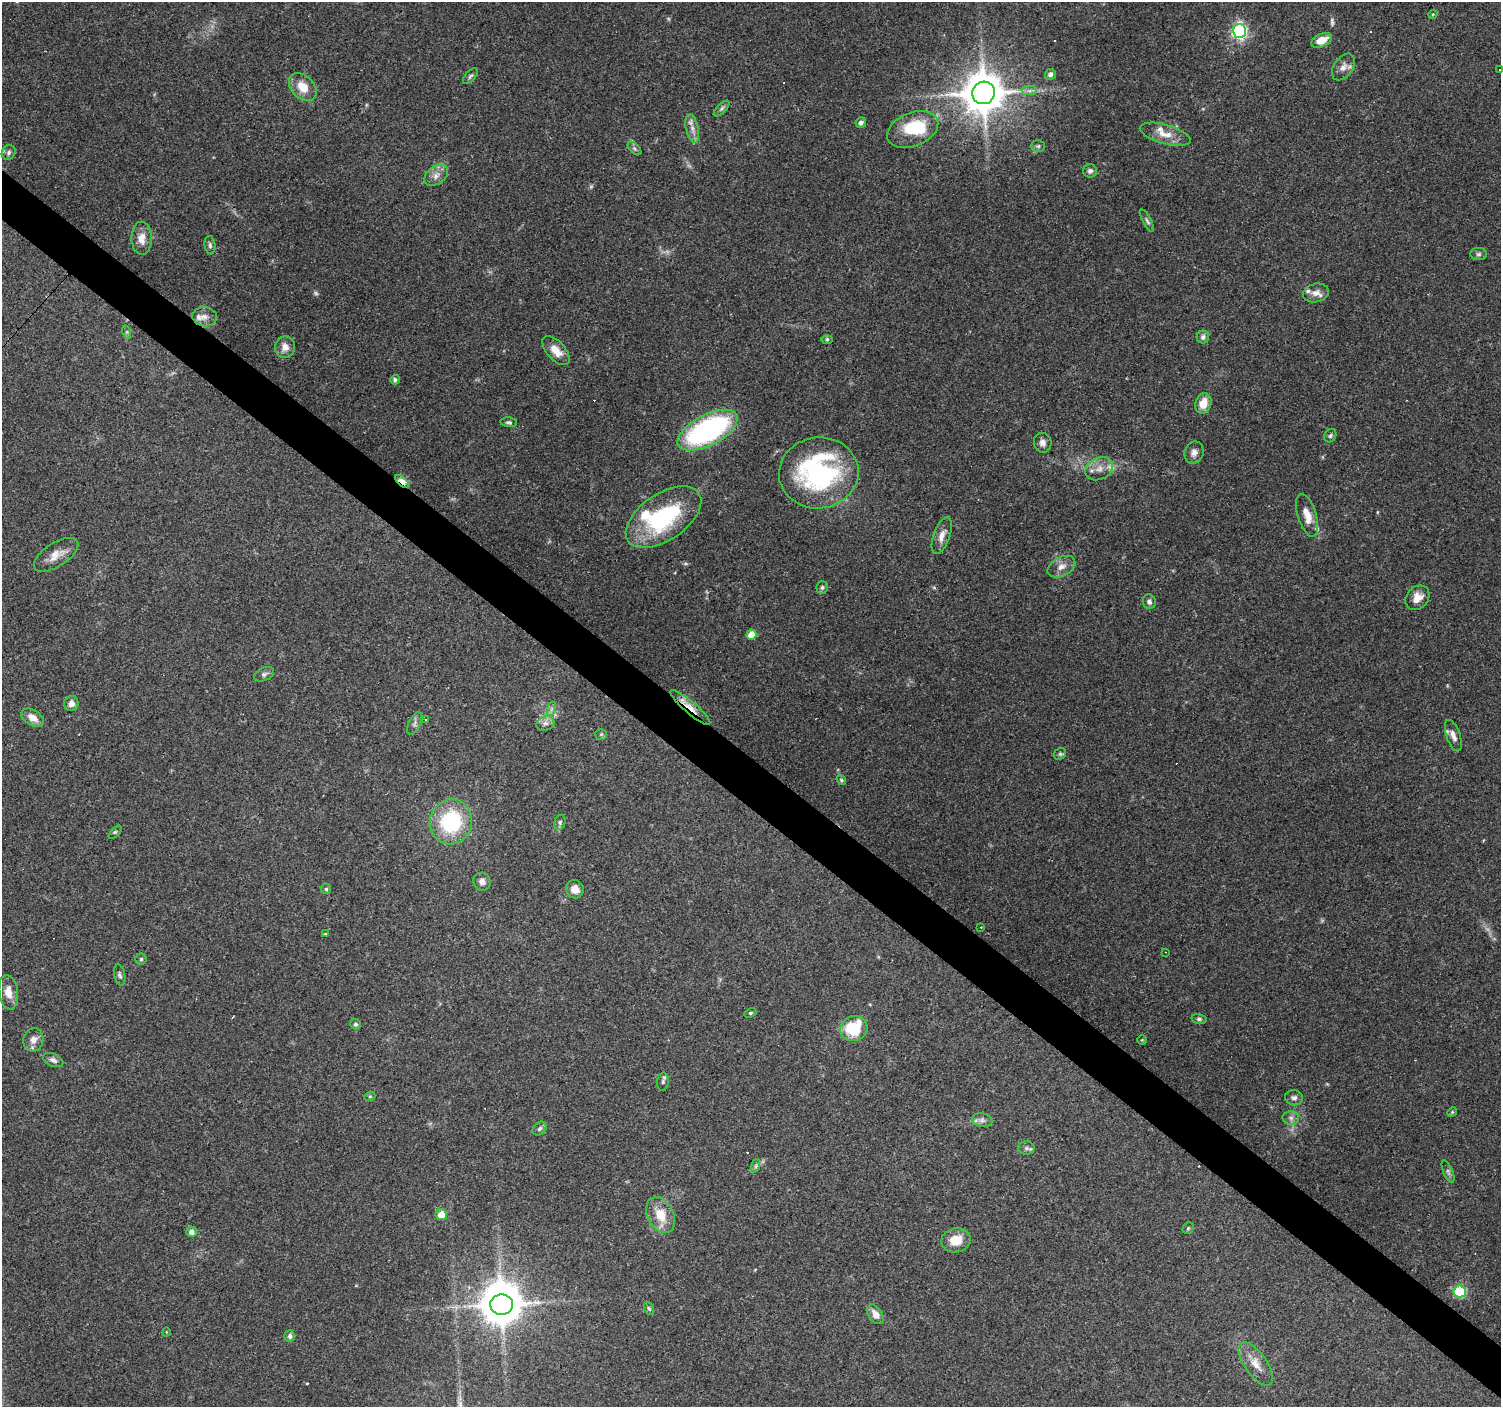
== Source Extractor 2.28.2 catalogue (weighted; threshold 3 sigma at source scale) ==
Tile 6 of 4 x 4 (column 2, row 2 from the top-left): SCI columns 1500-2998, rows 2978-4382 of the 6000 x 6021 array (HDU 1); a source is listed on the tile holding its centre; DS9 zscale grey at full resolution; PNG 1503 x 1409 px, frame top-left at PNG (2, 2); each listed source drawn as its Kron ellipse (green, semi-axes under 4 px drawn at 4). Shown black and unused: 4% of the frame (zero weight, under 3 of 4 exposures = <1% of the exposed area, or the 3 px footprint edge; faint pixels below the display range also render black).
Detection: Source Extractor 2.28.2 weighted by HDU 2 'WHT'; one run over the whole footprint, this tile lists its part. Background 0.0861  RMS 0.0052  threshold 0.0234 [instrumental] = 3 sigma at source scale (4.5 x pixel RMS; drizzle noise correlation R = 1.50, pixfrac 1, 0.0396/0.0396 arcsec/px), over >= 5 px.
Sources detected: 125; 3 too faint to see at this stretch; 2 inside a brighter object's white glare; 10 cosmic-ray / hot-pixel residue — neither listed nor drawn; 7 inside a brighter listed object's ellipse — not listed separately; the other 103 listed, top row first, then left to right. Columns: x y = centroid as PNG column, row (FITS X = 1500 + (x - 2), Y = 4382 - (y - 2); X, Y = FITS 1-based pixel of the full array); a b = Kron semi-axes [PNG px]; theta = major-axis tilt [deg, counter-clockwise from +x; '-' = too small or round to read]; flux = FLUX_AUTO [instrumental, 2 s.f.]
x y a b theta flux
1433 14 4 3 - 0.45
1239 31 7 6 - 110
1321 40 11 6 24 6.4
1343 67 15 9 55 3.7
1500 69 3 2 - 0.47
1050 74 5 5 - 2
470 76 10 5 48 1.2
303 87 16 11 -46 8.8
1029 91 7 4 0 1.5
984 93 11 11 - 1800
722 108 10 4 45 1.2
861 122 5 5 - 2.1
692 129 14 6 -77 3.4
913 129 27 17 22 26
1165 134 26 9 -16 6.9
1038 146 7 6 - 1.1
634 148 8 5 -45 1.1
9 152 7 6 - 1.5
1090 171 7 6 - 1.8
436 175 13 8 36 3.8
1147 221 12 4 -61 1.3
142 238 16 10 -88 5.6
210 245 9 5 -82 1.3
1479 254 8 6 1 1.4
1316 293 13 9 15 3.5
205 317 12 9 -7 3.6
127 332 6 4 -72 0.81
1203 337 6 6 - 1.6
827 339 6 4 0 0.86
285 347 11 9 73 4.3
556 351 18 9 -49 6.1
395 380 5 4 - 1.2
1203 403 10 8 71 8
509 422 8 4 -5 1.1
708 430 33 15 27 100
1330 436 7 5 57 1.1
1043 443 10 8 -75 2.8
1194 452 11 9 69 3.1
1099 469 14 11 27 5.2
819 473 40 35 6 93
402 481 9 4 -40 16
1307 515 22 9 -73 6.8
663 517 43 23 34 56
942 536 19 8 70 4.6
56 555 25 11 33 7
1061 567 15 9 28 4.1
822 587 6 5 - 1.1
1417 598 13 10 48 5.6
1149 602 7 6 - 1.6
751 635 5 5 - 7.7
264 674 10 6 25 1.6
71 704 7 7 - 2.6
690 707 26 6 -41 6.3
551 709 7 4 71 1.3
33 718 12 7 -31 4.9
426 719 3 2 - 0.44
414 723 12 6 63 1.8
545 723 9 7 21 2.3
601 734 6 5 - 0.79
1453 736 16 7 -71 3.3
1060 754 6 5 - 0.9
841 780 5 4 - 0.66
451 822 23 21 75 42
560 822 7 5 75 1.2
115 832 8 3 45 0.71
482 882 9 8 - 2.8
326 889 5 5 - 0.82
575 889 9 8 - 4.5
981 927 3 2 - 0.55
325 933 3 3 - 1.1
1165 952 3 2 - 0.32
141 959 5 5 - 0.85
120 975 11 5 -79 1.3
8 992 17 9 -82 5.6
751 1013 6 4 27 0.74
1199 1019 7 5 -14 1.1
355 1024 5 5 - 1
854 1029 14 12 26 25
33 1040 12 10 77 3.7
1142 1040 5 4 - 0.61
53 1060 10 6 -24 2.1
663 1082 9 6 84 1.2
370 1096 5 3 - 0.56
1294 1098 9 7 -8 1.9
1452 1112 5 4 - 0.57
1291 1118 8 7 - 2
982 1120 10 6 -10 2.3
539 1129 8 6 45 1.4
1026 1148 8 6 -5 1.6
755 1166 7 4 70 1.1
1448 1172 12 5 -68 1.6
441 1214 5 5 - 6.5
661 1215 19 13 -63 11
1188 1228 6 5 - 0.83
192 1232 5 5 - 2.7
956 1240 15 12 11 8.7
1460 1291 6 6 - 33
502 1305 11 10 - 1500
649 1308 7 4 -62 0.78
875 1314 11 6 -57 4.1
166 1332 4 3 - 0.36
290 1336 5 5 - 1.7
1256 1364 25 11 -55 7.5
Overlapping masked pixels (flux is a lower limit): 2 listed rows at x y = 402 481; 690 707
Isophote crosses this tile's border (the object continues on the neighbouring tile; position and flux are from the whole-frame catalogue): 1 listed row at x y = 1500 69